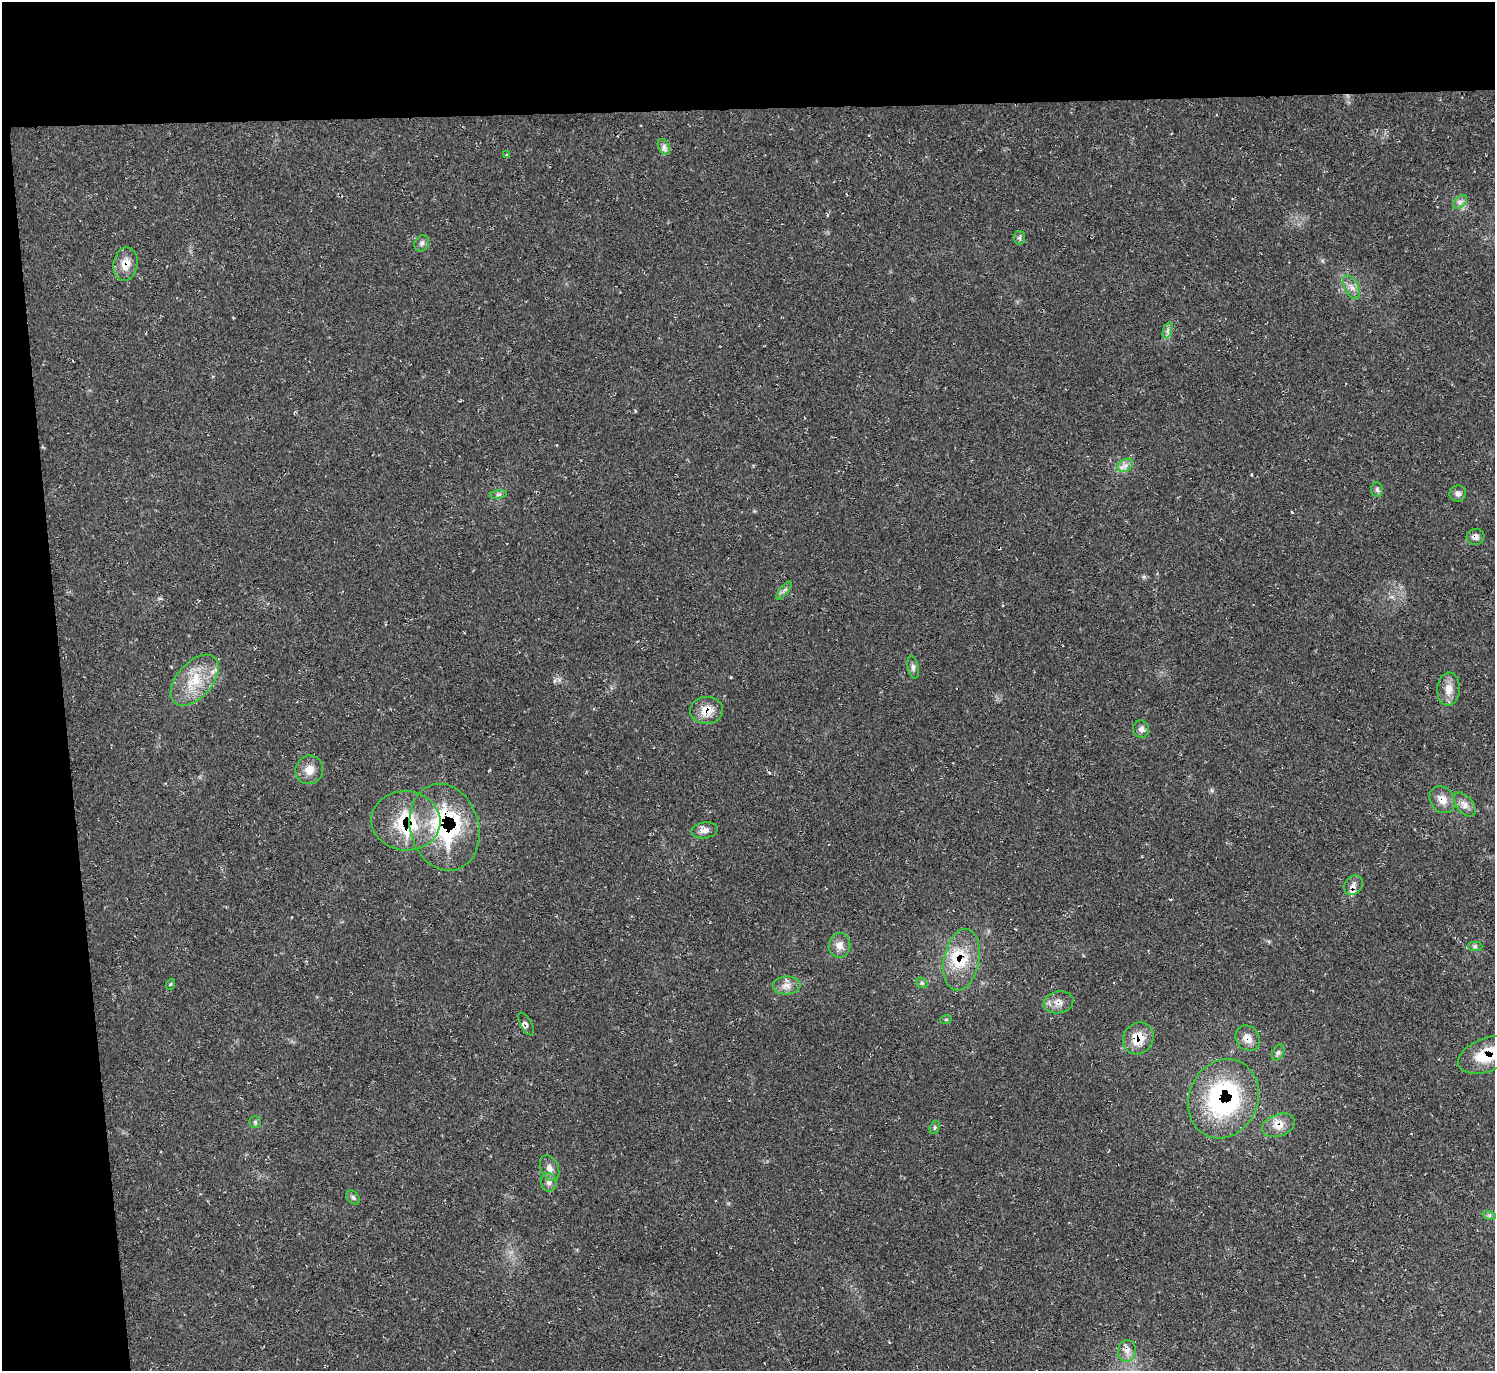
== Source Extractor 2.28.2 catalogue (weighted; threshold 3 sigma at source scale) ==
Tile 1 of 3 x 3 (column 1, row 1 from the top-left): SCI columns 11-1503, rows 2968-4336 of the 4488 x 4464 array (HDU 1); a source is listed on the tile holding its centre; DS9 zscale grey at full resolution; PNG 1497 x 1373 px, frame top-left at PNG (2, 2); each listed source drawn as its Kron ellipse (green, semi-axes under 4 px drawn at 4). Shown black and unused: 12% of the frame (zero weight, under 2 of 3 exposures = <1% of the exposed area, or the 3 px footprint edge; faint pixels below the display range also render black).
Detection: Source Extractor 2.28.2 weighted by HDU 2 'WHT'; one run over the whole footprint, this tile lists its part. Background 0.0239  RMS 0.0062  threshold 0.0278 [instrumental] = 3 sigma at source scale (4.5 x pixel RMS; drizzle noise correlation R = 1.50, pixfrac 1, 0.05/0.05 arcsec/px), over >= 5 px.
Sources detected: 53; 1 cosmic-ray / hot-pixel residue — neither listed nor drawn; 4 inside a brighter listed object's ellipse — not listed separately; the other 48 listed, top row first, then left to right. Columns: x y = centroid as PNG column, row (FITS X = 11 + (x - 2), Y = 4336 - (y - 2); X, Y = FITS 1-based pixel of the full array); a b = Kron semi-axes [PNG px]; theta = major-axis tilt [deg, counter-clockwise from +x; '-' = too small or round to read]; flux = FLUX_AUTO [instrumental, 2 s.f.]
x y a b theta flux
664 147 8 5 -63 2.1
507 155 4 4 - 0.8
1460 202 8 5 45 1.9
1019 238 7 6 - 1.5
422 243 8 7 - 1.8
126 264 17 12 82 7.9
1352 287 13 7 -62 3.5
1168 330 9 4 71 1.6
1125 465 8 6 30 2.7
1377 490 7 6 - 1.4
498 494 9 4 9 1.4
1458 494 8 8 - 2.4
1475 537 9 8 - 2.9
784 590 11 3 50 1.5
913 667 12 5 -78 1.9
195 680 30 17 49 21
1449 689 16 11 86 7.3
707 710 16 13 -1 9.4
1141 729 9 8 - 2.4
309 770 14 13 - 6.5
1442 800 14 12 -50 6.6
1465 805 14 8 -51 4.2
406 821 35 29 -4 38
444 827 44 34 -74 78
705 830 13 8 10 3.8
1353 885 11 8 50 3.1
839 945 12 11 - 5.1
1475 947 7 4 0 1.2
961 960 31 17 79 21
922 983 6 4 -42 1
171 984 6 3 70 0.71
787 985 14 9 3 4.5
1059 1002 15 11 11 5
946 1019 6 3 18 0.63
526 1024 13 5 -62 2.4
1138 1038 16 14 53 13
1248 1038 13 11 -56 6.1
1278 1052 8 5 62 1.5
1487 1055 31 16 20 22
1223 1099 41 34 66 96
255 1122 6 6 - 1.1
1278 1125 17 11 19 7.4
935 1127 7 4 73 1.1
550 1168 13 8 -66 3.8
549 1182 9 7 -72 2.6
353 1198 8 5 -48 1.5
1489 1215 7 4 -17 1.1
1127 1351 11 9 81 4
Overlapping masked pixels (flux is a lower limit): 11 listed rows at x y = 126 264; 1475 537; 707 710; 406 821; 444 827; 961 960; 1138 1038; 1248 1038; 1487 1055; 1223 1099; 1278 1125
Isophote crosses this tile's border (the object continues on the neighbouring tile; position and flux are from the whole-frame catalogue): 1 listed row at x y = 1487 1055